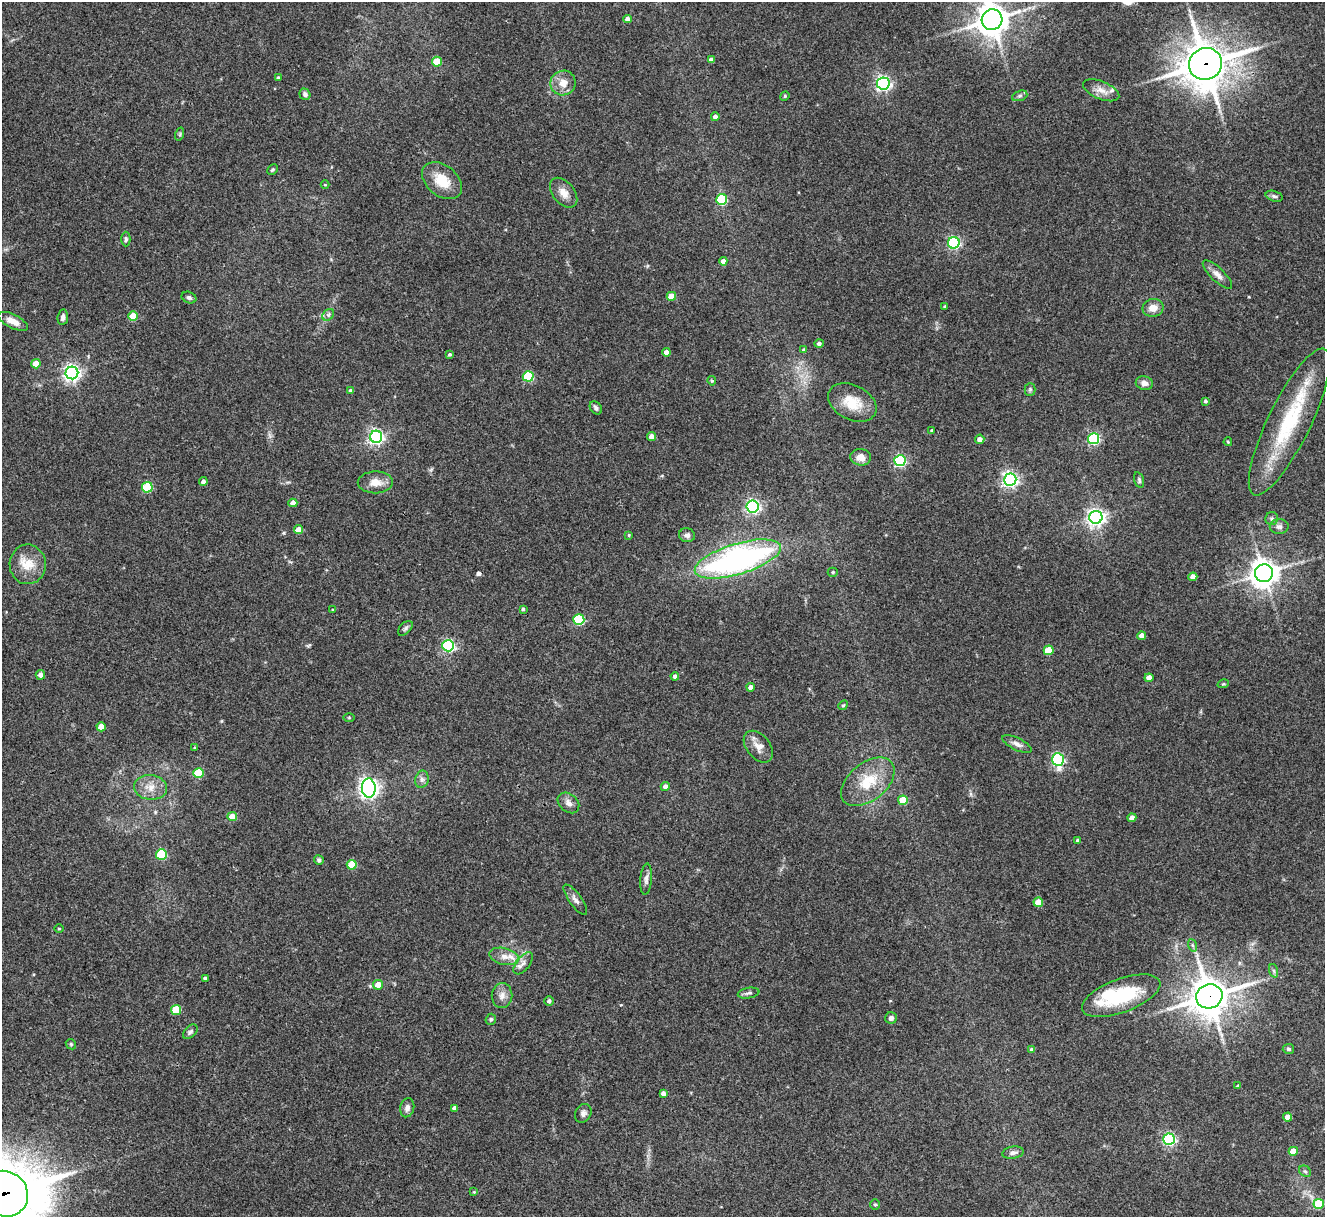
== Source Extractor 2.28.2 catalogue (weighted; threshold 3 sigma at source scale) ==
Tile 7 of 4 x 4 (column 3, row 2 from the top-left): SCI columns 2651-3973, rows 2705-3919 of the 5298 x 5285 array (HDU 1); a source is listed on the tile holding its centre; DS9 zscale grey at full resolution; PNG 1327 x 1219 px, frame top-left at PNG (2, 2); each listed source drawn as its Kron ellipse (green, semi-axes under 4 px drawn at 4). Shown black and unused: <1% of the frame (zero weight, under 3 of 4 exposures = <1% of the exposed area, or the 3 px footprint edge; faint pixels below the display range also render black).
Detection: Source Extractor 2.28.2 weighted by HDU 2 'WHT'; one run over the whole footprint, this tile lists its part. Background 0.143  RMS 0.0071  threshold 0.0322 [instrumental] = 3 sigma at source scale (4.5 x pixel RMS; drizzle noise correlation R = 1.50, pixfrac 1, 0.05/0.05 arcsec/px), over >= 5 px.
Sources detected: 146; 1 inside a brighter object's white glare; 1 cosmic-ray / hot-pixel residue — neither listed nor drawn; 2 inside a brighter listed object's ellipse — not listed separately; the other 142 listed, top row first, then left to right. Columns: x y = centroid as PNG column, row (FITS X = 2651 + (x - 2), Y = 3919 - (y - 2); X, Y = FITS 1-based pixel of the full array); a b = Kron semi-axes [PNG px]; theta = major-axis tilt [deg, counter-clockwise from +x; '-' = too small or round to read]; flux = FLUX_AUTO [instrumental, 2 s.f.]
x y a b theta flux
627 19 4 4 - 3.7
992 20 10 10 - 1100
711 60 4 4 - 3
437 62 5 5 - 20
1205 64 17 15 28 1900
278 78 4 3 - 1.2
563 83 13 12 - 8.2
883 83 6 6 - 190
1101 90 19 9 -22 6.5
305 94 6 5 - 1.8
785 96 5 4 - 0.83
1020 96 8 5 20 1.7
715 117 4 4 - 3.2
180 134 7 4 72 0.98
272 170 6 5 - 1
442 181 22 15 -39 16
325 185 4 3 - 0.6
564 193 17 11 -51 6.8
1274 196 9 5 -16 1.8
722 199 5 5 - 48
126 239 7 4 89 1.5
954 243 6 5 - 110
723 261 4 4 - 4.3
1217 274 19 6 -44 4.8
671 296 4 4 - 13
189 297 7 5 -22 1.7
945 306 3 3 - 0.97
1153 308 10 8 12 7
328 315 6 5 - 1.6
133 316 5 5 - 18
63 317 8 5 83 2.8
13 321 16 6 -27 7
819 343 5 4 - 2.3
803 350 4 4 - 0.97
666 352 4 4 - 4.7
450 354 3 3 - 1.2
36 364 4 4 - 12
72 373 6 6 - 270
528 376 5 5 - 47
712 381 4 4 - 0.93
1144 383 8 6 -12 3.4
1030 389 6 5 - 1.4
350 390 4 3 - 1.2
1205 401 4 4 - 1.5
852 403 26 17 -27 17
596 408 7 5 -51 2.1
1289 422 81 21 64 66
932 431 4 3 - 1.1
652 436 4 4 - 5.2
376 437 6 6 - 200
980 439 5 4 - 4
1094 439 5 5 - 83
1228 442 4 4 - 0.81
861 457 10 8 -7 6.2
900 461 5 5 - 100
1010 479 6 6 - 220
1139 480 8 4 -75 1.3
203 482 4 4 - 2.5
375 482 17 11 1 8.5
147 487 5 5 - 39
293 503 4 4 - 4.3
752 506 6 6 - 180
1096 517 6 6 - 320
1272 519 6 6 - 1.5
1279 526 9 7 0 2.5
298 530 4 4 - 7.2
629 535 4 3 - 0.74
687 535 8 7 - 2.4
738 559 45 15 17 210
28 564 20 18 -89 14
833 572 5 4 - 1.1
1264 573 9 9 - 780
1193 577 4 4 - 6.3
523 609 3 3 - 1.2
333 610 3 2 - 0.52
579 620 5 5 - 57
405 628 9 5 45 1.6
1142 636 4 4 - 4.7
448 646 6 5 - 99
1049 650 5 5 - 22
40 675 5 4 - 3.5
675 676 4 4 - 2.4
1149 678 4 4 - 6.4
1223 684 6 3 17 0.78
751 687 4 4 - 3.9
843 705 5 4 - 0.87
349 717 5 4 - 0.77
101 727 4 4 - 8.2
1017 744 16 6 -26 3.5
758 747 18 11 -51 6.9
194 748 4 4 - 0.72
1058 759 6 6 - 87
199 773 5 5 - 31
422 779 9 6 77 2.5
868 782 31 18 39 24
665 786 4 4 - 3.3
150 787 16 12 -7 9
369 788 9 7 -87 380
903 800 5 4 - 19
568 803 12 8 -41 4.1
232 817 4 4 - 11
1132 818 4 4 - 5.1
1078 841 4 3 - 2.6
161 854 5 5 - 43
319 860 5 4 - 1.4
352 865 5 5 - 25
646 879 16 6 85 3.1
575 900 18 6 -54 3.4
1038 902 4 4 - 11
59 929 4 3 - 0.63
1192 945 6 4 -71 1.2
504 956 15 8 -14 6.3
523 963 13 6 51 3.6
1274 971 7 4 -71 1.4
205 978 4 3 - 1.4
378 985 5 5 - 7.8
749 993 11 5 10 1.8
502 996 12 10 89 5
1121 996 41 17 20 46
1209 996 13 12 - 1600
549 1001 5 5 - 1.9
176 1010 5 5 - 30
891 1018 6 5 - 2.2
491 1019 5 5 - 1.2
190 1032 9 5 44 1.7
71 1044 5 4 - 0.99
1288 1049 6 5 - 1.6
1032 1050 4 4 - 1.6
1238 1086 4 3 - 1.5
663 1093 4 4 - 2.7
407 1108 10 7 75 3
454 1108 4 4 - 2.4
583 1113 10 8 61 2.8
1288 1117 4 4 - 6.8
1169 1139 6 5 - 120
1293 1151 4 4 - 12
1013 1153 11 6 8 2.6
1305 1171 6 5 - 1.3
474 1192 4 3 - 0.52
4 1194 24 22 -35 4700
1319 1204 5 5 - 28
875 1205 5 5 - 1
Overlapping masked pixels (flux is a lower limit): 3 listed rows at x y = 1205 64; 1209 996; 4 1194
Isophote crosses this tile's border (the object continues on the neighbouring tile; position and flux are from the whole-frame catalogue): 2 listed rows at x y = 992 20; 4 1194